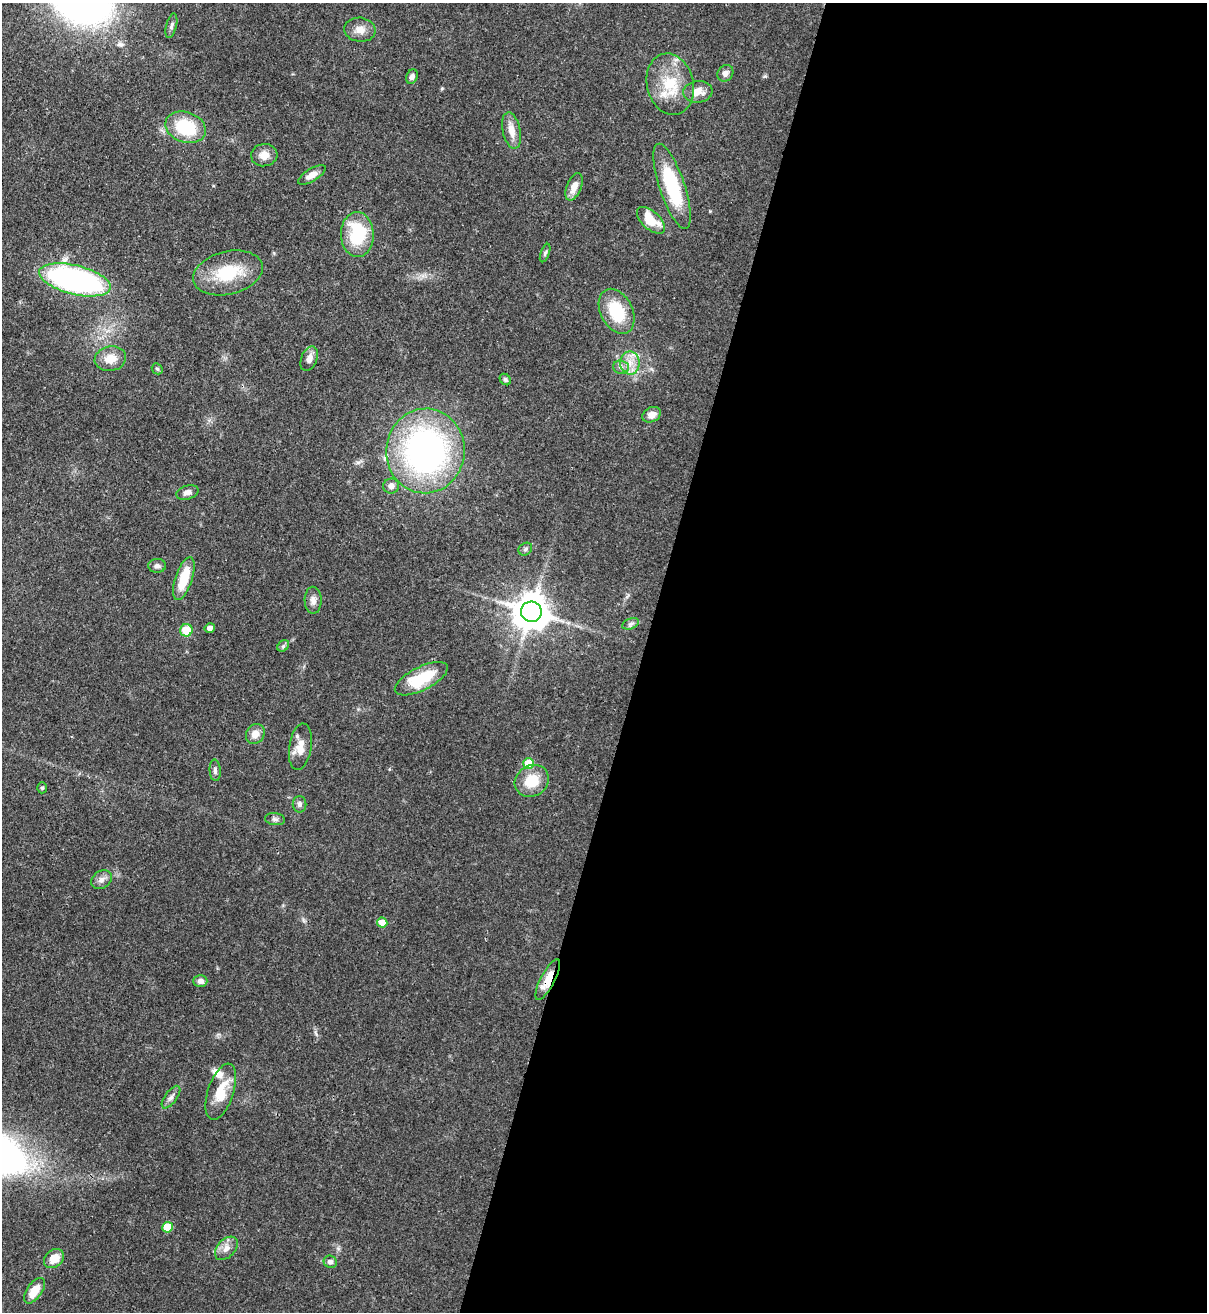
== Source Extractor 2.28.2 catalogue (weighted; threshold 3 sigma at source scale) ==
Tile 12 of 4 x 4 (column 4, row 3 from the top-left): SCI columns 3957-5161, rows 1342-2651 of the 5378 x 5302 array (HDU 1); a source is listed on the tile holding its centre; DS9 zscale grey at full resolution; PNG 1209 x 1314 px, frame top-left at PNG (2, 3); each listed source drawn as its Kron ellipse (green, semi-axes under 4 px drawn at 4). Shown black and unused: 47% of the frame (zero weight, under 3 of 4 exposures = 7% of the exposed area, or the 3 px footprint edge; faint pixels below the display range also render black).
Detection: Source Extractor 2.28.2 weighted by HDU 2 'WHT'; one run over the whole footprint, this tile lists its part. Background 0.0932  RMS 0.0041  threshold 0.0185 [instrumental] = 3 sigma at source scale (4.5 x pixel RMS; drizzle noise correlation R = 1.50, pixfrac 1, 0.05/0.05 arcsec/px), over >= 5 px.
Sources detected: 58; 1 inside a brighter listed object's ellipse — not listed separately; the other 57 listed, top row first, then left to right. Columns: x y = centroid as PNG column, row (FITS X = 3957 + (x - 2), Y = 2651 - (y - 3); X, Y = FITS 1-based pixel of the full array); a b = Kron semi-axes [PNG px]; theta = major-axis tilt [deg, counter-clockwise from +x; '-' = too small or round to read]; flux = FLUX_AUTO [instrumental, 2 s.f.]
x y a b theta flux
171 26 13 5 75 1.3
360 30 16 12 -6 4
725 73 9 7 54 1.8
412 77 7 5 66 1.5
670 84 31 23 -77 17
698 92 15 10 5 4.6
186 127 21 15 -19 21
511 130 18 9 -77 4.5
264 155 13 11 5 4
312 175 16 6 31 3.3
672 186 44 13 -71 29
574 187 14 7 67 4.1
651 220 17 9 -43 9.8
357 234 22 16 -88 22
545 253 10 4 69 0.82
228 273 35 21 13 19
75 280 36 14 -14 110
617 311 24 16 -63 18
110 359 16 12 10 5.7
309 359 13 8 69 2.7
630 363 12 10 -89 4.5
621 367 8 6 -4 1.6
157 369 6 5 - 0.59
505 379 6 5 - 0.84
652 415 10 7 27 3.1
425 451 42 39 85 140
391 486 8 7 - 2.1
187 492 11 6 17 2.3
525 549 7 6 - 0.99
157 566 9 7 -1 1.4
184 578 22 8 72 12
313 600 13 8 -89 2.4
531 612 10 10 - 1100
631 624 9 5 20 1.1
210 628 5 4 - 1.7
186 630 6 6 - 8.9
283 646 6 5 - 0.78
421 679 29 11 27 17
255 734 10 9 - 3.5
300 747 23 11 81 5.7
529 763 5 5 - 11
215 770 11 5 -86 1.2
532 781 18 15 34 11
42 788 5 5 - 0.74
300 804 8 7 - 1.4
275 819 10 6 -7 1.3
101 880 11 8 34 2.3
382 922 5 5 - 4.9
548 980 22 7 63 7.7
200 981 7 6 - 2
221 1092 29 13 71 10
171 1097 13 6 53 1.7
168 1227 5 5 - 11
226 1248 14 9 47 3.2
54 1259 11 8 41 6
330 1262 7 6 - 1.7
34 1291 14 7 55 7.7
Overlapping masked pixels (flux is a lower limit): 1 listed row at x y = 548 980